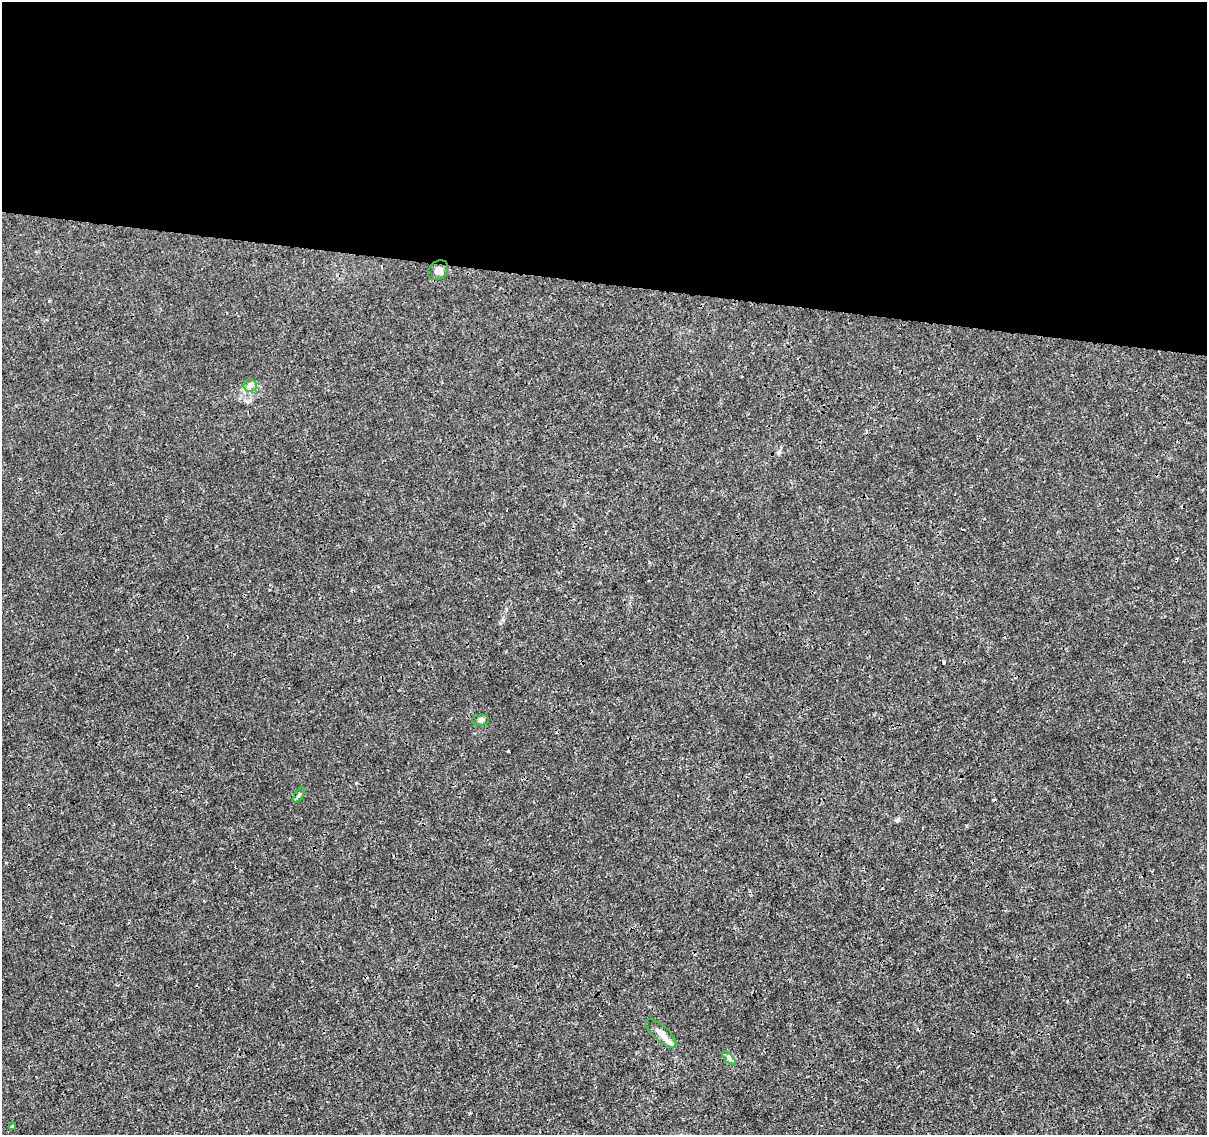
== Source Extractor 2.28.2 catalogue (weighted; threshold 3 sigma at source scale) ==
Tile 3 of 4 x 4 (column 3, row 1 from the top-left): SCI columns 2421-3625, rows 3684-4816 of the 4831 x 5041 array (HDU 1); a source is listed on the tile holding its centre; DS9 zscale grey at full resolution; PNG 1209 x 1137 px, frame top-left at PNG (2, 2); each listed source drawn as its Kron ellipse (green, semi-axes under 4 px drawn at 4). Shown black and unused: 25% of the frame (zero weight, under 3 of 4 exposures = <1% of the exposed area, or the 3 px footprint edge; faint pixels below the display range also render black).
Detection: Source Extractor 2.28.2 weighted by HDU 2 'WHT'; one run over the whole footprint, this tile lists its part. Background 1.45e-04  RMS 7.4e-04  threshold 0.00333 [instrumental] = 3 sigma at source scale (4.5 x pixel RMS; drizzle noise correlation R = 1.50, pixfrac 1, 0.0396/0.0396 arcsec/px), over >= 5 px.
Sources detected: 10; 2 cosmic-ray / hot-pixel residue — neither listed nor drawn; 1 inside a brighter listed object's ellipse — not listed separately; the other 7 listed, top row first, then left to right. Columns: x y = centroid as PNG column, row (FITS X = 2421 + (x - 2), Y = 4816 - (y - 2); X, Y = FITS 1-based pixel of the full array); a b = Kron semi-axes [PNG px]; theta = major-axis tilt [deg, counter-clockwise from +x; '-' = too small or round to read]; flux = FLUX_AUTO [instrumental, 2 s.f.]
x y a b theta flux
438 270 11 8 43 0.37
250 385 7 6 - 0.23
481 720 8 5 2 0.18
299 795 9 4 55 0.13
661 1033 19 7 -42 0.59
729 1058 9 3 -45 0.14
12 1126 3 3 - 0.31